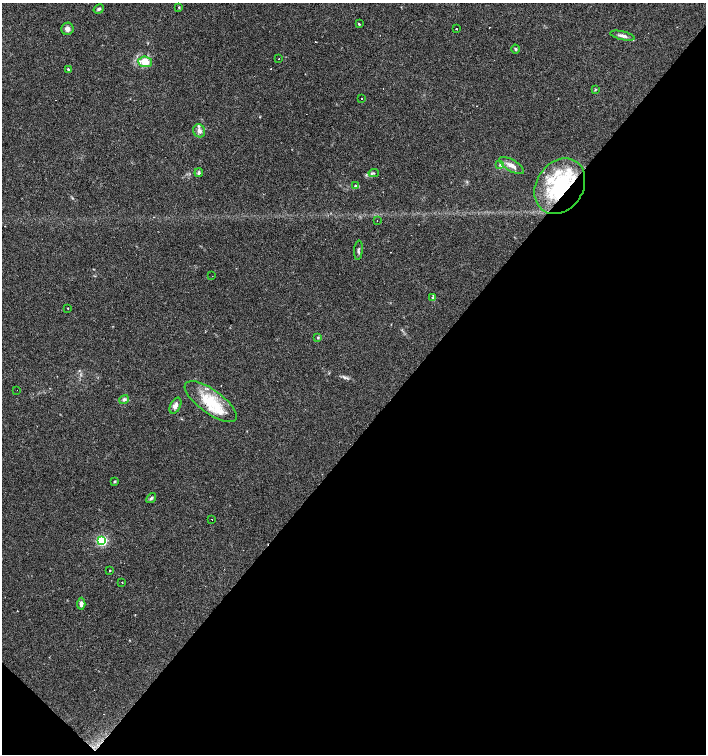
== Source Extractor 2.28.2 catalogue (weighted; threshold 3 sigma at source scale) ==
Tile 15 of 4 x 4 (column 3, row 4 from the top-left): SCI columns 2978-4385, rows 2-1504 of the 6020 x 6013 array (HDU 1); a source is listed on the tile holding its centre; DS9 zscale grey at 2 x 2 block average (1 PNG px = mean of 2 x 2 image px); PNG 708 x 756 px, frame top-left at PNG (2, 3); each listed source drawn as its Kron ellipse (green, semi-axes under 4 px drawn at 4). Shown black and unused: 43% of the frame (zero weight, under 3 of 4 exposures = <1% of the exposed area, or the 3 px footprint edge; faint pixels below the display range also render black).
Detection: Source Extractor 2.28.2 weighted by HDU 2 'WHT'; one run over the whole footprint, this tile lists its part. Background 0.0878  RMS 0.0058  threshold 0.0263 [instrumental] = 3 sigma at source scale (4.5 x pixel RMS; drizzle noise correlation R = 1.50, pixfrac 1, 0.0396/0.0396 arcsec/px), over >= 5 px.
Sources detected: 50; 8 cosmic-ray / hot-pixel residue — neither listed nor drawn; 6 inside a brighter listed object's ellipse — not listed separately; the other 36 listed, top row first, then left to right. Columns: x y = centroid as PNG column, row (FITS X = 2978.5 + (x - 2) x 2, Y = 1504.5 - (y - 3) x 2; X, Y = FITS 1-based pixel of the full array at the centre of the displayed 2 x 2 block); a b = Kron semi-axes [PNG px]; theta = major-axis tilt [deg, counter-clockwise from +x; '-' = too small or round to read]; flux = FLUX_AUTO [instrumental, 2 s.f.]
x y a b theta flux
179 7 3 2 - 0.95
99 9 5 3 - 2.5
359 24 2 2 - 3
456 28 2 2 - 4.4
67 29 6 6 - 5.9
623 36 13 3 -13 5.7
516 49 4 3 - 1.8
279 59 2 2 - 1
145 62 7 5 -7 21
68 69 3 2 - 1.4
595 90 4 2 - 1.1
362 99 2 2 - 0.7
199 131 7 6 - 5.8
500 164 3 3 - 1.5
512 166 14 5 -30 8.7
199 173 4 3 - 2.5
374 173 5 3 - 1.8
355 186 3 2 - 1.2
560 186 29 23 57 130
377 221 2 2 - 0.69
358 250 10 3 85 2.7
212 276 2 2 - 0.41
433 297 3 2 - 1.1
68 308 2 2 - 5.3
318 337 4 3 - 1.4
17 390 2 2 - 0.45
124 399 5 4 - 3.2
211 402 31 12 -36 49
175 406 8 5 64 6.8
115 481 3 3 - 1.2
151 498 5 4 - 2.4
212 519 2 2 - 2.9
101 540 4 3 - 170
110 570 2 2 - 3.4
122 582 2 2 - 2.5
81 604 6 4 85 5.1
Overlapping masked pixels (flux is a lower limit): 1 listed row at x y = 560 186
Diffuse or blended objects may show on this block-average render without a row.